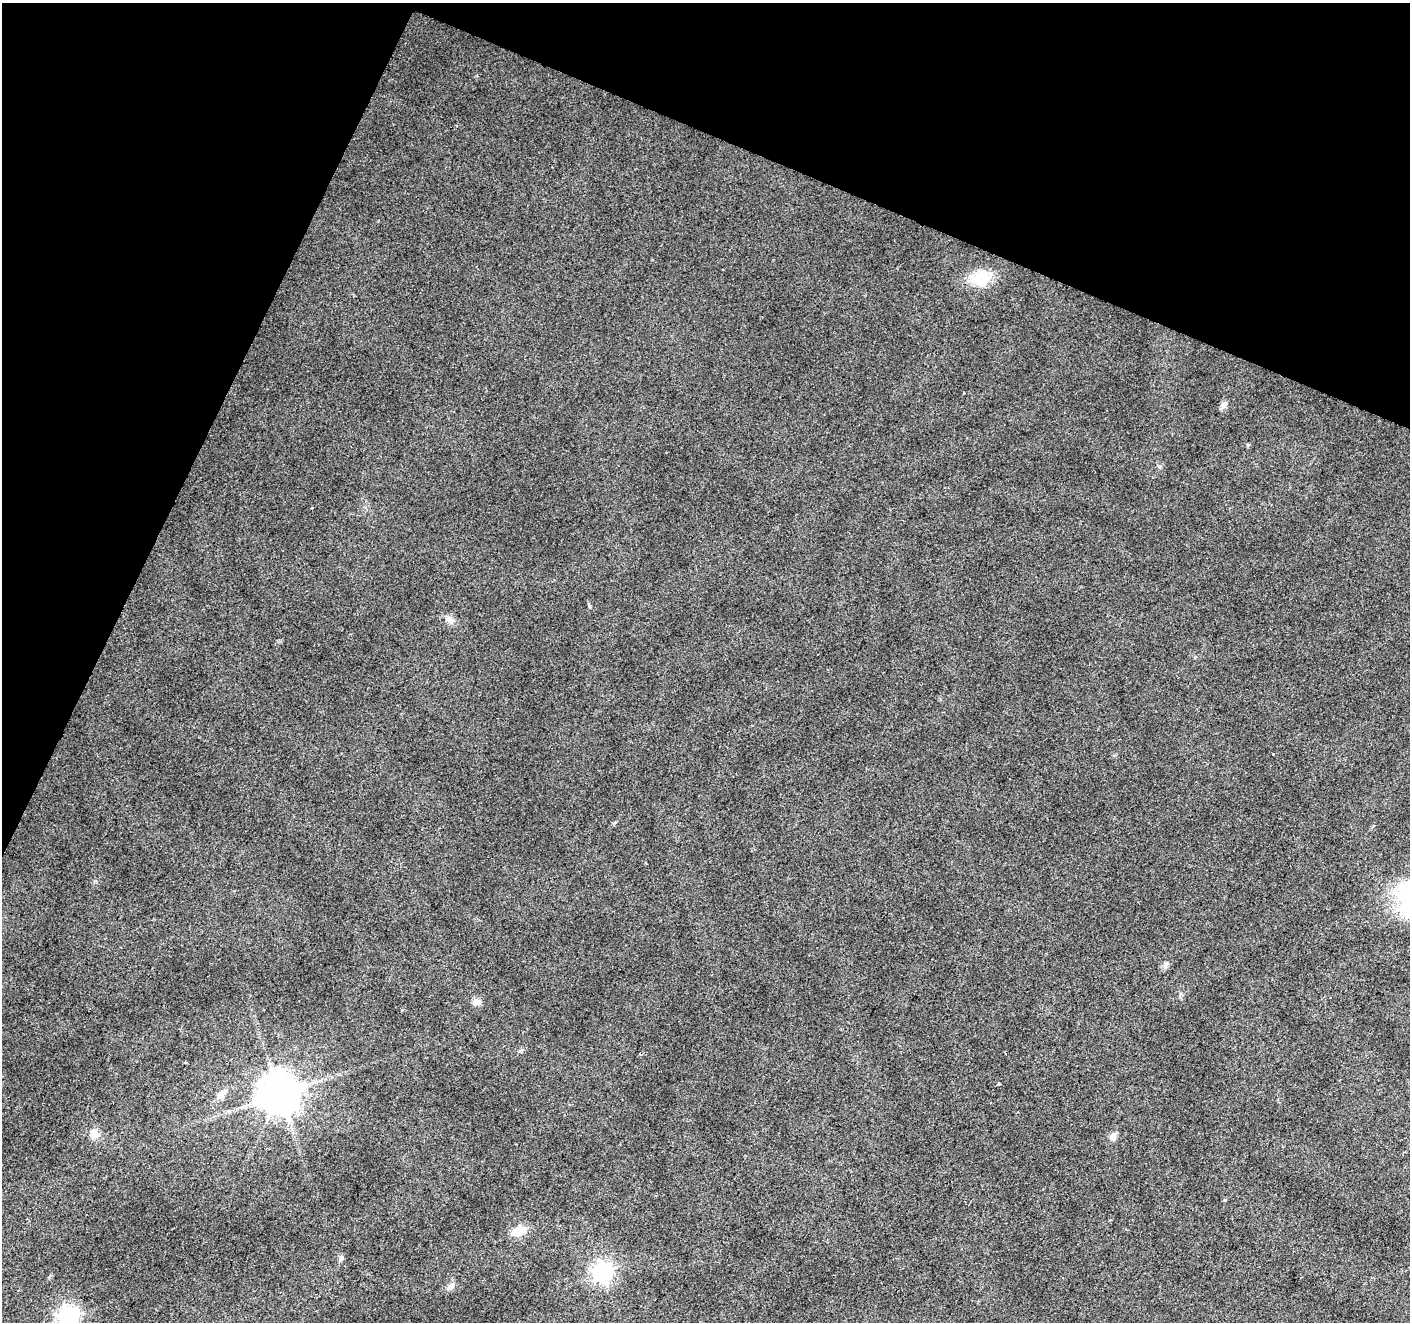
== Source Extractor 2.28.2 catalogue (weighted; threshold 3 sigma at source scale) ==
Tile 2 of 4 x 4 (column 2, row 1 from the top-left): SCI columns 1415-2822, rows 4233-5552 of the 5638 x 5758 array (HDU 1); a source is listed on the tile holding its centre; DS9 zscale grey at full resolution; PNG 1412 x 1324 px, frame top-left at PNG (2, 3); no overlay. Shown black and unused: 21% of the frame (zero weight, under 2 of 3 exposures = <1% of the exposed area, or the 3 px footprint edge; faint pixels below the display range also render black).
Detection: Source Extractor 2.28.2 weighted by HDU 2 'WHT'; one run over the whole footprint, this tile lists its part. Background 0.0393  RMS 0.0071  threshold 0.0318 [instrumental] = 3 sigma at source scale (4.5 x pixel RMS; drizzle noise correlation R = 1.50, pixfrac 1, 0.0396/0.0396 arcsec/px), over >= 5 px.
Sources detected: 19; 2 cosmic-ray / hot-pixel residue — not listed; the other 17 listed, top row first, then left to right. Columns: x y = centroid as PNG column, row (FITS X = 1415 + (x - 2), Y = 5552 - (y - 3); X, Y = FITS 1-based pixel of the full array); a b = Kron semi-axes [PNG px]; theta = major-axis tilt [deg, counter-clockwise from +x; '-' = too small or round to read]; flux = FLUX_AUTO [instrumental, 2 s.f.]
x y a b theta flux
981 278 19 16 26 22
1224 405 10 7 45 2.9
589 606 6 4 -71 0.84
450 620 10 9 - 4
1166 964 9 6 49 2.1
476 1002 12 8 1 3.3
999 1084 3 3 - 2.3
221 1094 14 9 58 4.5
280 1094 11 11 - 2300
94 1134 13 10 -57 6.4
1113 1137 11 7 70 3.3
1225 1200 5 3 - 0.71
518 1231 14 9 22 12
341 1259 9 5 65 1.8
603 1272 8 7 - 390
450 1287 11 7 58 2.9
68 1317 8 7 - 420
Isophote crosses this tile's border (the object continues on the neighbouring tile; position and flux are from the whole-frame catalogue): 1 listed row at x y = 68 1317
Unlisted compact peaks at least as high as the median listed source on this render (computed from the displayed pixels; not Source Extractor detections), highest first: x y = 1248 445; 1159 466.